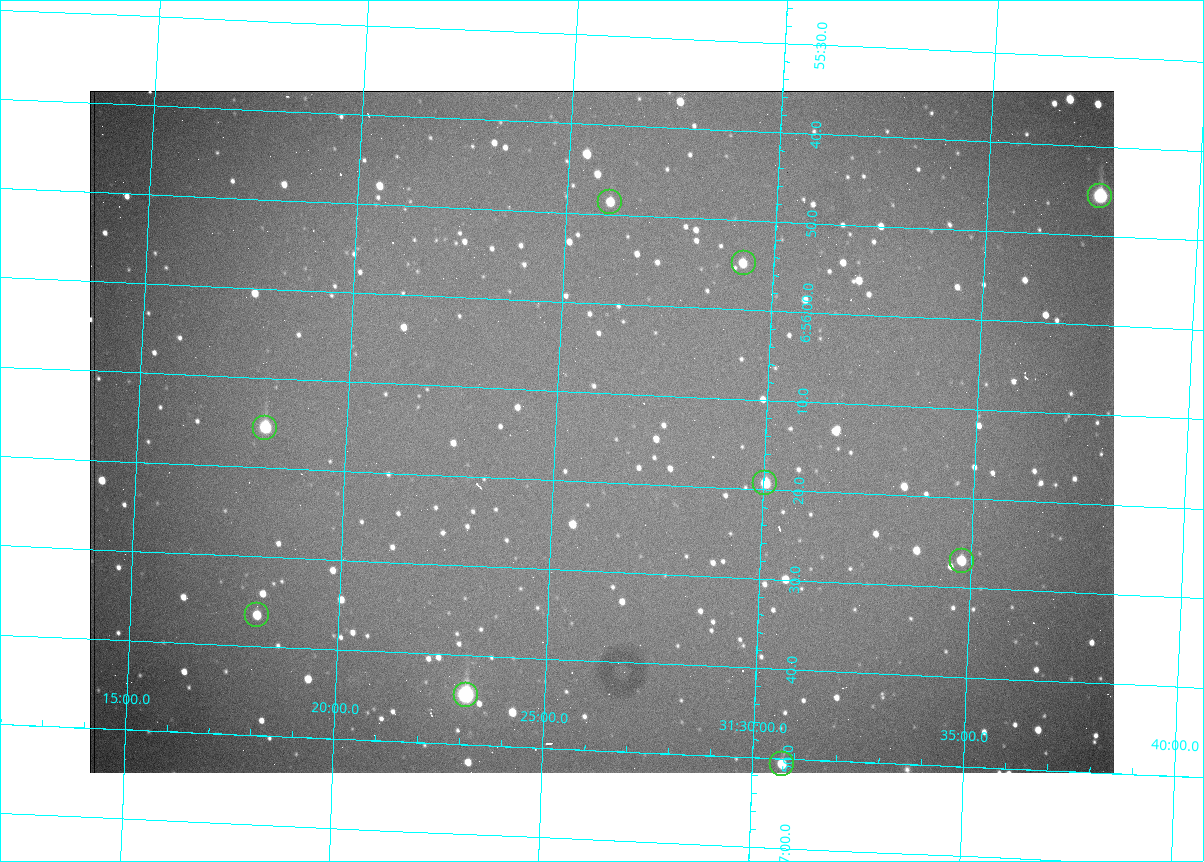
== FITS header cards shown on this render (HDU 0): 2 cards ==
NAXIS1  =                 1024 /fastest changing axis
NAXIS2  =                  682 /next to fastest changing axis

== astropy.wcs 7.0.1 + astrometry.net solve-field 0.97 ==
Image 1024 x 682 px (HDU 0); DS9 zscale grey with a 90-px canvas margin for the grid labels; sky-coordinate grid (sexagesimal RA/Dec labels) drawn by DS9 from the SOLVED WCS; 9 Tycho-2 reference stars matched to detected sources circled (green)
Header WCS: RA---TAN/DEC--TAN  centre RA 06:56:14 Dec +31:26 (104.06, +31.43 deg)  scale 1.44 arcsec/px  FOV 24.5' x 16.3'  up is -93 deg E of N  parity flipped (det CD > 0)
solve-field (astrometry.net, Tycho-2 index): VERIFIED the header's WCS against the Tycho-2 star catalogue (9 matches, 0 conflicts) and refined it, rather than solving blind
Solved WCS: RA---TAN-SIP/DEC--TAN-SIP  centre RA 06:56:14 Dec +31:26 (104.06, +31.43 deg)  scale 1.43 arcsec/px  FOV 24.4' x 16.3'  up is -93 deg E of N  parity flipped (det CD > 0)
The solver's refit moves the header's centre by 1.7 arcsec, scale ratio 0.9968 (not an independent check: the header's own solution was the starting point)
Tycho-2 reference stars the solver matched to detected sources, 9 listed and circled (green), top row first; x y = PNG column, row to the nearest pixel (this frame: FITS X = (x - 90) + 1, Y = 682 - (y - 91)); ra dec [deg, ICRS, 3 dp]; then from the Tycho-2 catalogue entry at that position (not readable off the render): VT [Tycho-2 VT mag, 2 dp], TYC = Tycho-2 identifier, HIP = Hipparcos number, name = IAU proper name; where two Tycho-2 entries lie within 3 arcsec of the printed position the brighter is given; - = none
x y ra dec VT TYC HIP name
1100 196 103.940 +31.628 9.24 2437-728-1 - -
610 202 103.952 +31.434 11.53 2437-424-1 - -
744 263 103.978 +31.488 11.51 2437-421-1 - -
265 428 104.065 +31.301 9.89 2437-425-1 - -
765 483 104.081 +31.501 10.83 2437-37-1 - -
962 561 104.112 +31.580 11.47 2437-71-1 - -
257 615 104.152 +31.301 11.67 2437-646-1 - -
466 695 104.185 +31.385 8.52 2437-370-1 33393 -
782 764 104.211 +31.512 11.03 2437-937-1 - -